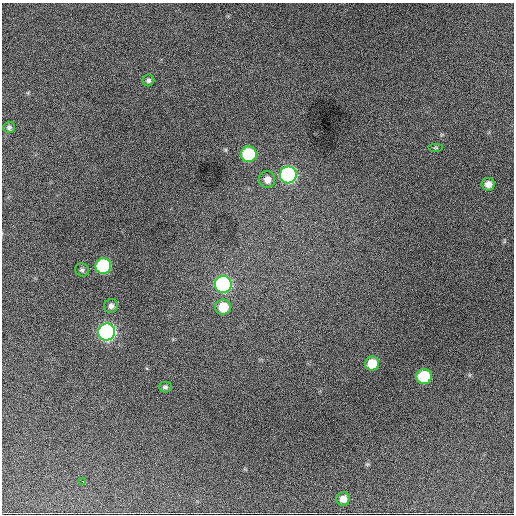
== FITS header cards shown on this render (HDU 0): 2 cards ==
NAXIS1  =                  512 / Axis length
NAXIS2  =                  512 / Axis length

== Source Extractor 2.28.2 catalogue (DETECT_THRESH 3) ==
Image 512 x 512 px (HDU 0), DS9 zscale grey, 1 PNG px = 1 image px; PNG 516 x 516 px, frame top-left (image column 1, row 512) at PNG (2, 3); each listed source drawn as its Kron ellipse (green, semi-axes under 4 px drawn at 4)
Background 1580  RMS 34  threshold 103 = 3 sigma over >= 5 px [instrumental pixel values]
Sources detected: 18; all 18 listed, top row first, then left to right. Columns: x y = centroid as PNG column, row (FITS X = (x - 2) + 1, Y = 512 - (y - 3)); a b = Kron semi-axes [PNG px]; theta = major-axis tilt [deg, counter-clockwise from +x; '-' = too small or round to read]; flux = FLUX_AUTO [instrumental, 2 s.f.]
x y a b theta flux
148 80 6 5 - 5800
9 127 6 5 - 5700
436 148 7 4 0 3000
249 154 8 8 - 190000
288 175 8 8 - 550000
267 180 8 8 - 17000
488 184 6 6 - 17000
103 266 8 8 - 260000
82 270 7 6 - 5400
223 284 8 8 - 590000
111 306 7 6 - 9300
223 307 8 7 - 58000
107 332 8 8 - 930000
372 363 7 7 - 54000
424 377 7 7 - 160000
165 387 6 5 - 4900
83 481 3 2 - 2700
343 499 7 6 - 17000